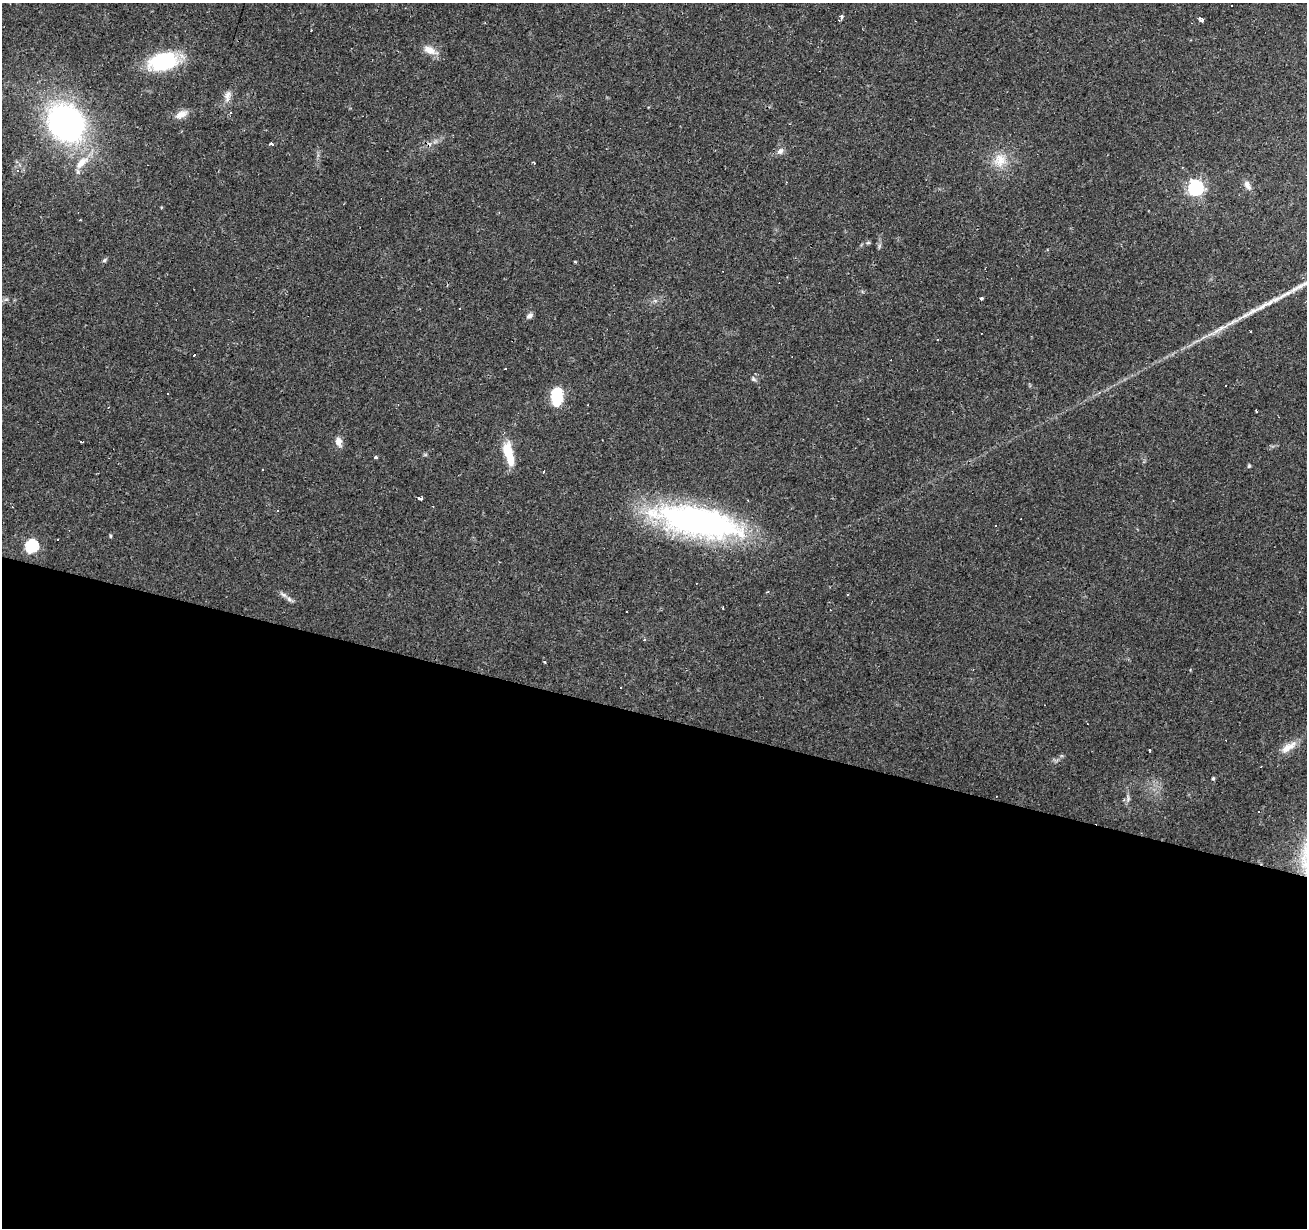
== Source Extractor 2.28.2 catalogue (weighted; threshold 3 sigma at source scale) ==
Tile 14 of 4 x 4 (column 2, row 4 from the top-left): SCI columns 1307-2611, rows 216-1441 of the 5226 x 5399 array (HDU 1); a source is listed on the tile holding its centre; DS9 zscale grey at full resolution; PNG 1309 x 1230 px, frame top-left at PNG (2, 3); no overlay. Shown black and unused: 42% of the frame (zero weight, under 2 of 3 exposures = <1% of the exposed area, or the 3 px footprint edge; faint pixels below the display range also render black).
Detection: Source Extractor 2.28.2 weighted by HDU 2 'WHT'; one run over the whole footprint, this tile lists its part. Background 0.0437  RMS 0.004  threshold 0.0178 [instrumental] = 3 sigma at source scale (4.5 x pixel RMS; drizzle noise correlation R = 1.50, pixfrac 1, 0.0396/0.0396 arcsec/px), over >= 5 px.
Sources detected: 75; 2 inside a brighter object's white glare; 22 cosmic-ray / hot-pixel residue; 2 long thin detections or spike segments (spike, bleed or trail) — not listed; the other 49 listed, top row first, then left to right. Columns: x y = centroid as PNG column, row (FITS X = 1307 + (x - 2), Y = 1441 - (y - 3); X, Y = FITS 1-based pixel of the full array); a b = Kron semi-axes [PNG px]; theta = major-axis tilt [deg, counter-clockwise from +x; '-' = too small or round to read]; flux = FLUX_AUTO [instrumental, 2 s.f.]
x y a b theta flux
841 17 6 3 69 1.6
1201 20 4 3 - 2.5
311 30 3 2 - 0.83
429 50 17 9 -26 4.1
163 62 27 16 16 34
227 96 16 9 73 2.8
181 114 17 8 28 3.1
66 123 31 25 -53 130
271 144 5 4 - 0.93
780 151 9 7 43 1.7
1000 160 19 17 74 7.8
81 163 18 10 49 5.6
18 170 5 5 - 1.1
786 182 3 2 - 0.59
1247 185 12 6 -56 2.4
1195 188 7 6 - 100
868 242 6 4 20 0.59
104 260 7 4 29 0.72
6 299 7 4 1 0.84
981 299 5 3 - 0.6
460 308 3 3 - 1.7
529 316 8 6 42 1.5
1251 331 3 2 - 0.38
194 355 3 3 - 1.1
753 379 8 5 -52 0.86
1225 386 2 2 - 0.31
167 393 3 3 - 0.83
557 401 17 9 61 9
1256 411 4 2 - 0.46
81 442 3 2 - 0.48
339 442 12 8 -75 2.7
507 451 24 12 -88 8.8
376 457 3 3 - 1.4
1249 466 5 4 - 0.54
262 470 3 3 - 2.2
544 472 4 3 - 0.54
420 498 5 3 - 2
278 511 3 2 - 0.56
697 522 96 31 -11 120
995 526 3 2 - 0.52
110 536 5 3 - 0.45
31 546 6 6 - 49
283 594 12 5 -29 1.6
848 594 4 2 - 0.39
1226 740 3 2 - 0.35
1288 747 26 8 32 4.8
1213 778 4 3 - 0.6
1128 798 10 5 80 1.2
1259 812 3 2 - 0.36
Unlisted compact peaks at least as high as the median listed source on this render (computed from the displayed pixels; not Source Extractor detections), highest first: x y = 575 262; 545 662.